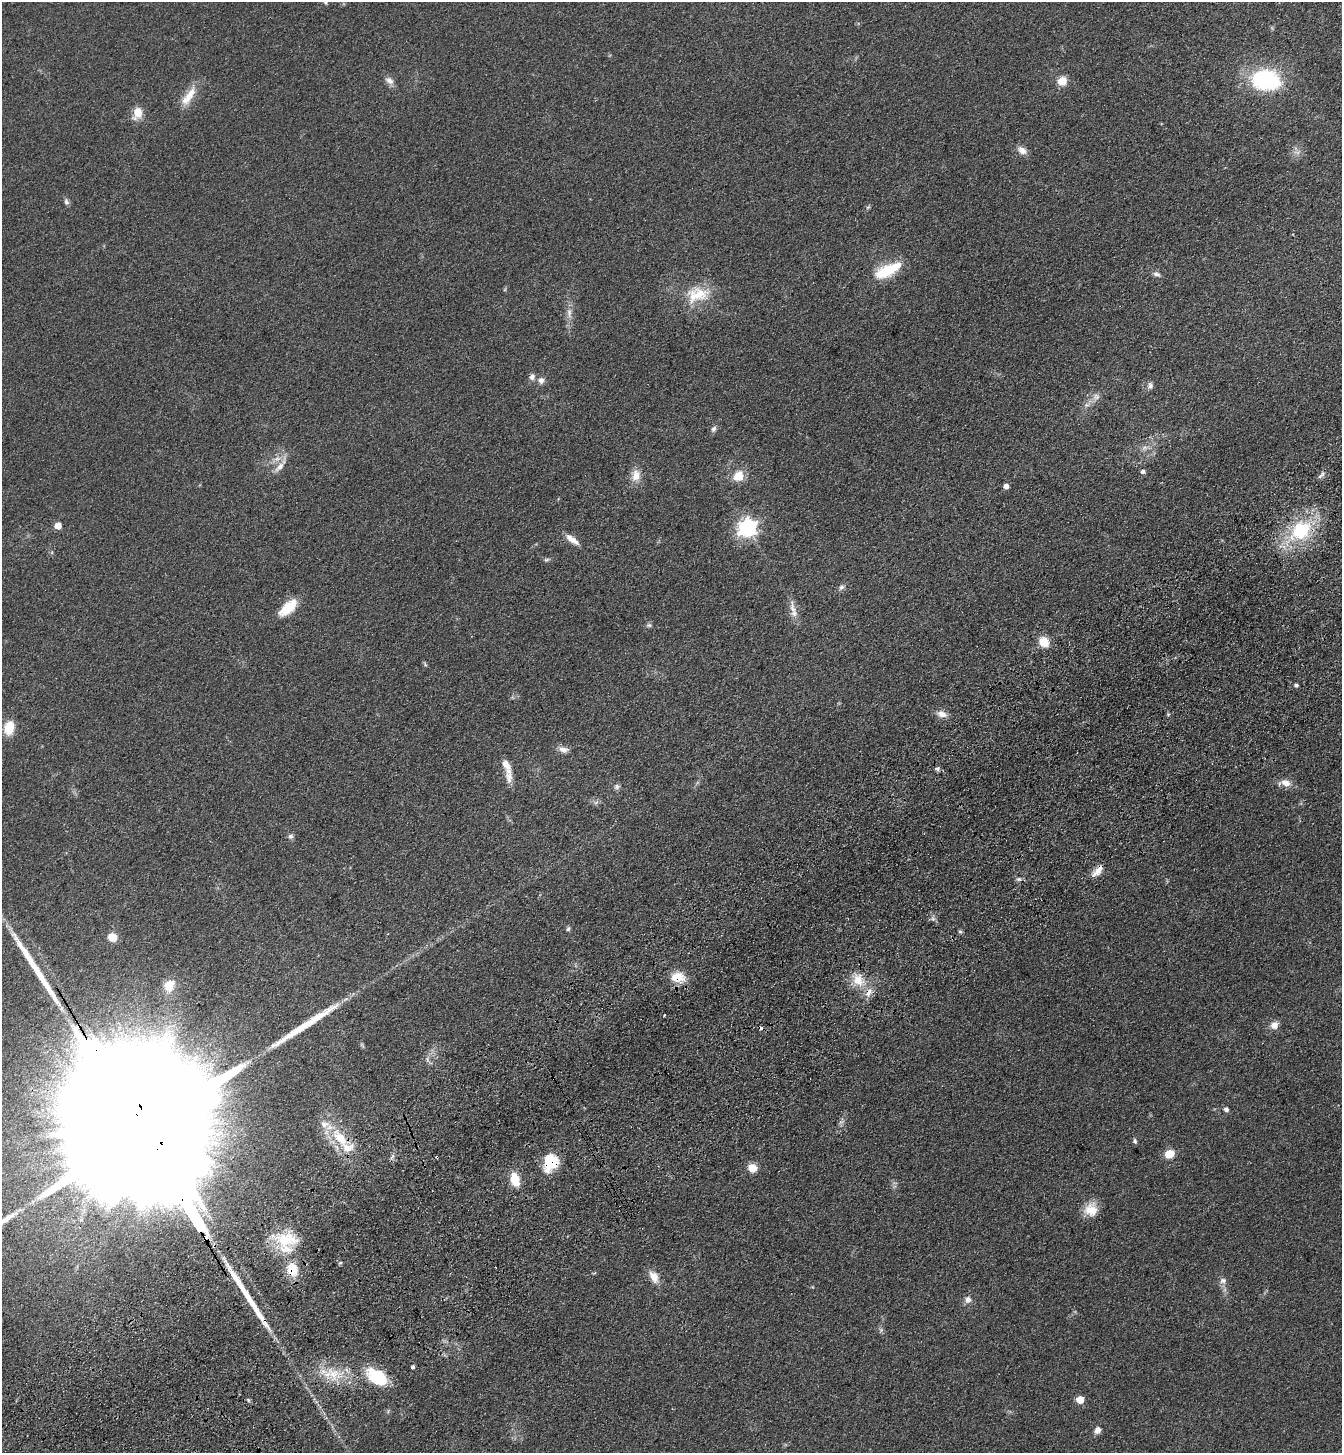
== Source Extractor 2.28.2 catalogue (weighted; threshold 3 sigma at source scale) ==
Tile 7 of 4 x 4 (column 3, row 2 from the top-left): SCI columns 2913-4252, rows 3008-4458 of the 5960 x 6015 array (HDU 1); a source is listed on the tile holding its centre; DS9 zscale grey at full resolution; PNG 1344 x 1455 px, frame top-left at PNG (2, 2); no overlay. Shown black and unused: <1% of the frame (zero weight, under 3 of 4 exposures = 6% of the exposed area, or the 3 px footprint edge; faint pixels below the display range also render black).
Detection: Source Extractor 2.28.2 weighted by HDU 2 'WHT'; one run over the whole footprint, this tile lists its part. Background 0.0996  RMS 0.0094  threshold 0.0421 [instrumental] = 3 sigma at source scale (4.5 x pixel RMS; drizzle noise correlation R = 1.50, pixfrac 1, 0.05/0.05 arcsec/px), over >= 5 px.
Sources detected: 94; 2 too faint to see at this stretch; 1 inside a brighter object's white glare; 2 cosmic-ray / hot-pixel residue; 3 long thin detections or spike segments (spike, bleed or trail) — not listed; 5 inside a brighter listed object's ellipse — not listed separately; the other 81 listed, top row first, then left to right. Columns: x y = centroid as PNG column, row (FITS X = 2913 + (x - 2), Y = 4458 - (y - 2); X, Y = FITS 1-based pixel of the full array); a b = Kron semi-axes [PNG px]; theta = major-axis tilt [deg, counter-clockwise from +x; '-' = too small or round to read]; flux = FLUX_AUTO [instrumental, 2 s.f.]
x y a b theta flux
326 3 5 3 - 0.93
1266 80 22 16 -9 120
389 81 13 8 -33 5
1062 81 8 8 - 14
189 96 31 10 57 16
138 113 14 10 72 13
1022 150 13 8 -37 6.6
66 202 9 6 -68 2.5
868 207 6 5 - 1.4
888 270 31 12 26 39
1156 274 11 6 -21 3.5
697 295 36 23 11 34
569 313 16 6 -87 6.5
532 377 9 7 78 3.8
541 380 8 8 - 4.4
1150 386 9 7 87 2.9
1096 397 11 9 -1 5.1
1087 405 9 5 18 3
714 429 9 6 63 3
1144 448 9 7 32 4.2
277 459 11 6 20 5.7
280 467 16 7 44 7.8
1143 471 5 4 - 2.9
636 475 17 11 90 10
1321 475 12 5 48 3.1
739 476 11 10 - 17
1006 486 5 5 - 5.3
58 526 5 5 - 14
747 528 7 7 - 390
1300 531 38 22 38 69
572 540 20 7 -36 8.1
546 560 7 5 17 1.7
841 587 8 6 43 2.8
288 608 25 11 42 22
793 608 24 7 -78 8.7
649 625 8 5 8 2.1
1044 642 11 10 - 16
425 664 7 4 -48 1.4
1296 685 4 4 - 2.1
942 714 14 9 -17 6.4
9 728 11 8 78 23
563 749 14 8 -8 5.5
506 766 23 10 -69 10
937 769 6 6 - 2.1
1285 783 17 9 -5 8.7
617 787 8 6 27 2.6
596 802 7 4 19 2
291 836 7 7 - 2.6
1099 869 18 8 45 8.4
1018 879 7 5 18 2
933 919 6 5 - 2.2
568 929 7 5 72 1.9
960 932 6 4 -2 1.4
112 937 9 8 - 11
678 977 19 14 -6 16
858 980 20 15 -53 19
169 985 14 11 70 11
664 1015 3 2 - 1.4
1274 1025 9 8 - 7
427 1059 8 5 84 2.8
1226 1109 6 5 - 3
140 1126 132 29 -59 200000
340 1138 30 14 -49 32
1135 1141 7 5 -77 1.9
1170 1154 6 5 - 43
392 1157 10 4 62 2.4
550 1163 22 16 66 27
752 1168 9 8 - 11
515 1180 12 8 -73 23
1091 1210 16 16 - 17
287 1240 39 20 -9 38
340 1263 5 3 - 1.1
292 1270 15 12 -79 22
654 1277 17 10 -60 9.9
1223 1281 10 9 - 4.1
968 1299 9 8 - 4.6
413 1367 4 4 - 1.9
333 1374 25 17 -36 27
378 1376 19 12 -29 55
1080 1399 5 5 - 17
1098 1430 8 6 53 5.2
Overlapping masked pixels (flux is a lower limit): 6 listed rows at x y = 1300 531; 1099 869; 678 977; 140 1126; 550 1163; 292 1270